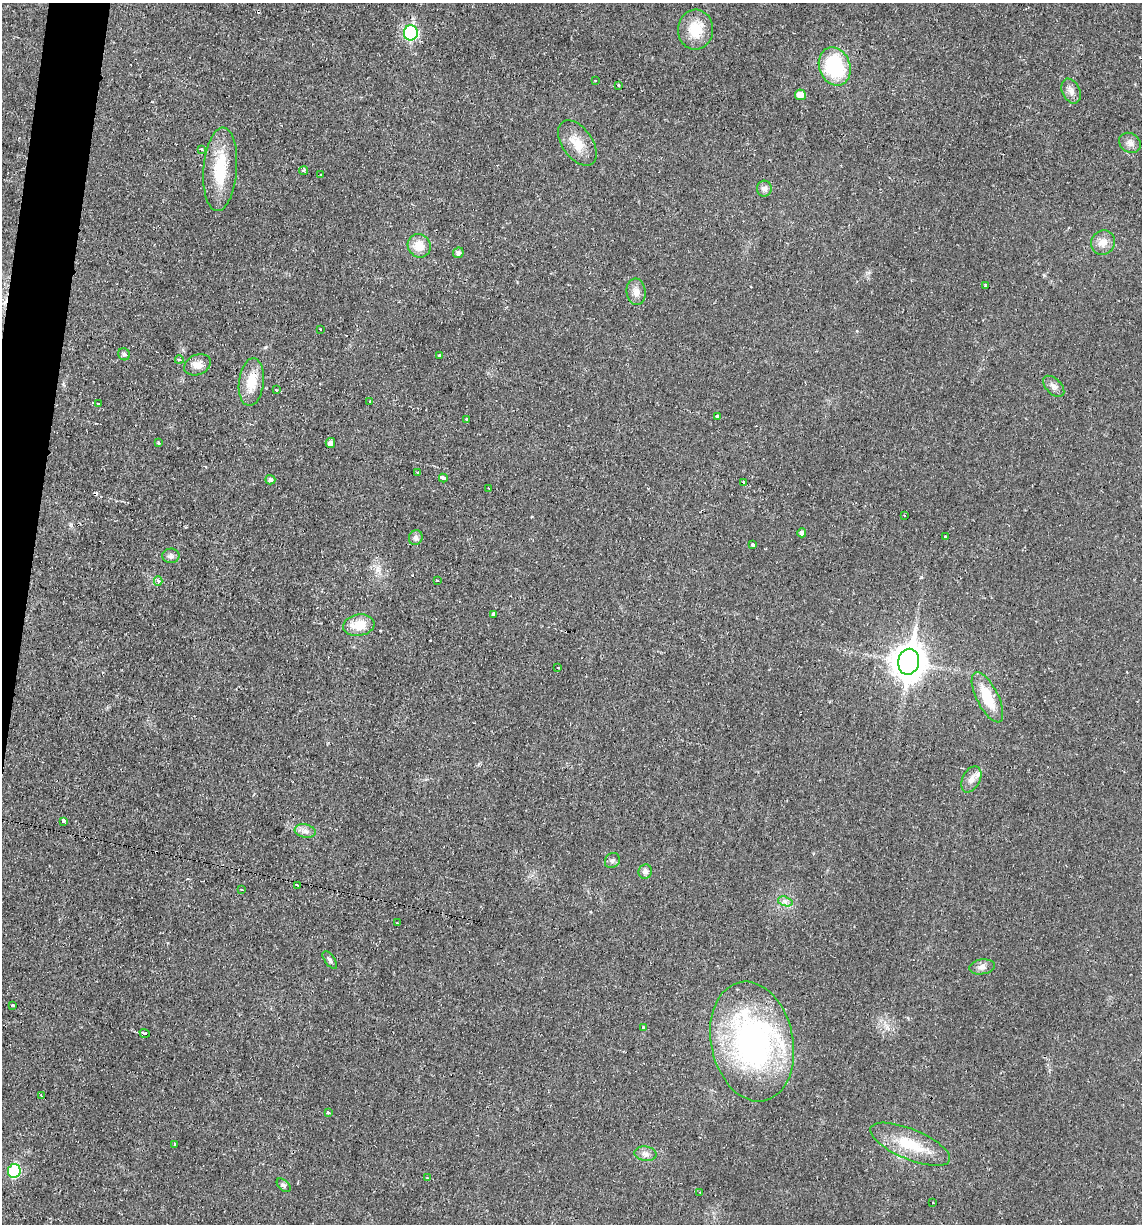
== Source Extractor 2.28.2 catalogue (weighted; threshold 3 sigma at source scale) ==
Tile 11 of 4 x 4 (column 3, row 3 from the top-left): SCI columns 2393-3532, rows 1223-2444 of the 4907 x 4888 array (HDU 1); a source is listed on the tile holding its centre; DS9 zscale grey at full resolution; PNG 1144 x 1226 px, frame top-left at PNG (2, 3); each listed source drawn as its Kron ellipse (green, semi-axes under 4 px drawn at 4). Shown black and unused: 2% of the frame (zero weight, under 2 of 3 exposures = <1% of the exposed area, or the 3 px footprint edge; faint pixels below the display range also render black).
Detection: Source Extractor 2.28.2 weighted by HDU 2 'WHT'; one run over the whole footprint, this tile lists its part. Background 0.0287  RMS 0.0049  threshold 0.0221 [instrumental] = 3 sigma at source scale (4.5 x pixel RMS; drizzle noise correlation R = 1.50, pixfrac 1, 0.05/0.05 arcsec/px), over >= 5 px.
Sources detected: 81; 5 cosmic-ray / hot-pixel residue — neither listed nor drawn; the other 76 listed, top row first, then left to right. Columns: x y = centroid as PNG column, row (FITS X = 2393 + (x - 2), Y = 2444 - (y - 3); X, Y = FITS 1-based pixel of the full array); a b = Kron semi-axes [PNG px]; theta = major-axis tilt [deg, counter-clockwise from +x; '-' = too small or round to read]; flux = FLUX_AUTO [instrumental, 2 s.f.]
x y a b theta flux
696 30 20 17 86 13
411 33 7 7 - 69
835 67 19 15 -69 42
595 80 3 3 - 1.3
618 85 3 3 - 1.8
1071 91 13 9 -65 3
800 95 5 5 - 5.2
577 143 26 15 -55 8.9
1130 143 11 9 -36 2.7
201 149 3 3 - 1.8
220 169 42 17 86 21
304 171 4 4 - 0.95
321 175 3 2 - 0.46
764 189 8 7 - 2.2
1103 242 13 11 47 4.4
419 246 12 11 - 7.4
458 253 5 5 - 1.4
985 285 3 2 - 1.1
636 292 13 9 -85 3.6
320 329 2 2 - 0.33
124 354 6 5 - 1
439 355 3 3 - 3.2
179 360 4 3 - 0.85
198 365 14 10 23 4
251 382 24 12 83 10
1054 386 13 7 -45 2.4
276 390 3 2 - 3
370 401 3 2 - 0.8
98 403 3 3 - 1.7
717 416 3 3 - 3.2
467 419 4 3 - 1.5
159 443 3 3 - 0.92
330 443 5 4 - 2.4
418 472 3 2 - 0.62
443 478 4 3 - 6
270 480 5 4 - 1.3
743 483 3 3 - 1.6
489 488 3 2 - 0.51
904 515 3 2 - 0.41
802 533 4 4 - 1.4
945 536 3 3 - 0.92
416 538 7 6 - 1.5
753 545 4 3 - 1.9
171 556 8 7 - 1.6
437 580 3 2 - 0.95
158 581 4 4 - 1.7
493 614 4 3 - 1.4
359 625 16 10 9 9.6
909 662 13 10 79 900
558 668 3 2 - 0.41
987 697 27 10 -63 16
971 779 14 9 62 3.6
63 821 4 3 - 3.5
305 831 10 6 -10 2.2
612 861 8 7 - 1.4
645 872 7 6 - 1.8
298 885 4 2 - 2.5
241 889 3 2 - 0.52
785 901 7 4 -18 1.4
397 923 3 2 - 0.39
330 960 10 5 -55 1.2
982 967 13 7 8 2.4
13 1005 4 3 - 1.4
643 1028 3 3 - 2.1
145 1033 5 2 - 0.56
752 1042 60 41 -78 140
41 1095 4 3 - 0.41
328 1113 3 3 - 2.2
175 1144 3 2 - 0.65
910 1144 43 15 -23 18
645 1154 11 7 -8 2.3
14 1171 7 6 - 38
428 1178 3 3 - 0.88
284 1185 8 5 -43 1.2
700 1192 2 2 - 0.4
932 1203 3 3 - 2.4
Unlisted compact peaks at least as high as the median listed source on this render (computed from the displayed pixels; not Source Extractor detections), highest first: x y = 71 524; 265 347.